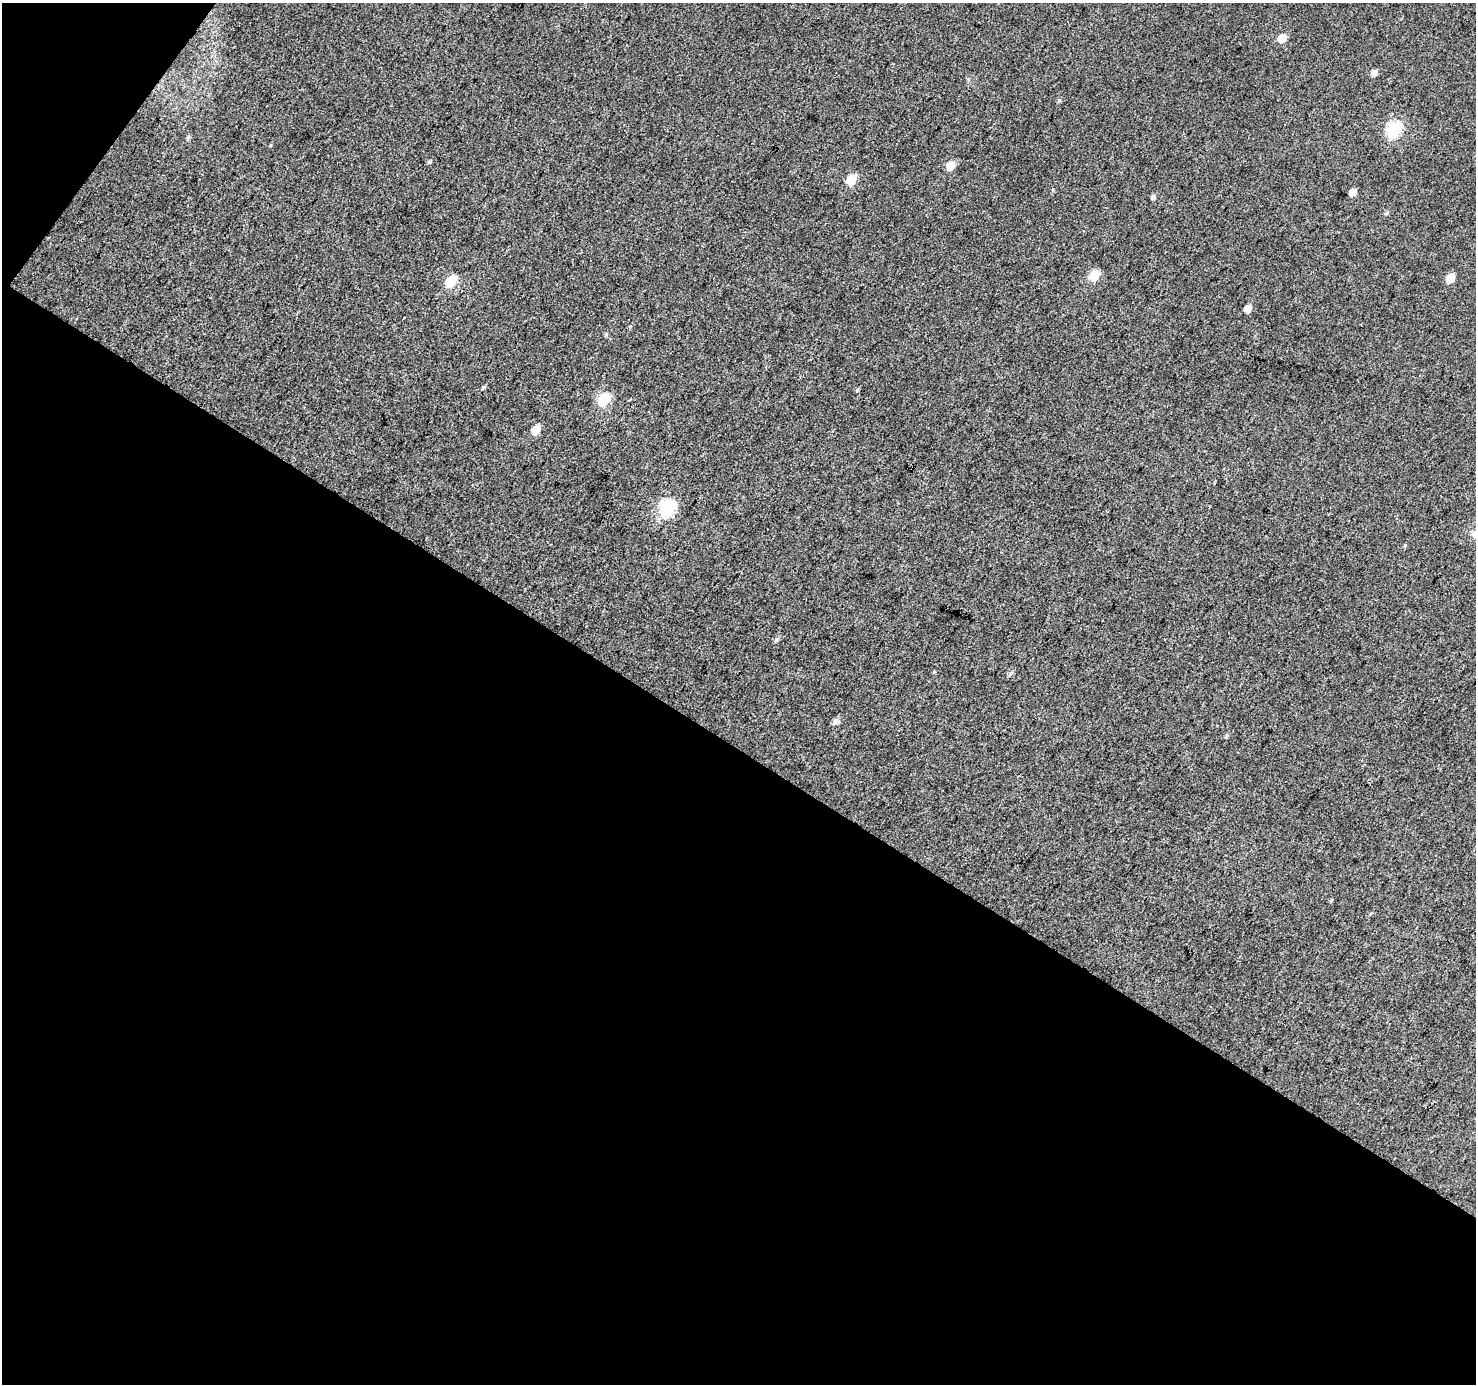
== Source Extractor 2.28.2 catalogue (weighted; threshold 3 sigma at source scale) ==
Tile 3 of 2 x 2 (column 1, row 2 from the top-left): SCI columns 3-1476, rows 117-1498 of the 2951 x 2977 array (HDU 1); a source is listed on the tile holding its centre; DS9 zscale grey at full resolution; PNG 1478 x 1386 px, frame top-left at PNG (2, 3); no overlay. Shown black and unused: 47% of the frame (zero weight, under 3 of 4 exposures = <1% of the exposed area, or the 3 px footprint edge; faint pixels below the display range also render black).
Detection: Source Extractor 2.28.2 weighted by HDU 2 'WHT'; one run over the whole footprint, this tile lists its part. Background 0.0135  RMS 0.011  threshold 0.0499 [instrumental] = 3 sigma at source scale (4.5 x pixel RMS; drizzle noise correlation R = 1.50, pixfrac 1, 0.0396/0.0396 arcsec/px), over >= 5 px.
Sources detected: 25; all 25 listed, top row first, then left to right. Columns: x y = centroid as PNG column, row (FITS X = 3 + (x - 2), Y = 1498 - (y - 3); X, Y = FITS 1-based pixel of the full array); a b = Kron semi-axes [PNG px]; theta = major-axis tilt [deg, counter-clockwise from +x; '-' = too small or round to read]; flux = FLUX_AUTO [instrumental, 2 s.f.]
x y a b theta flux
1282 38 6 5 - 18
1374 73 6 5 - 5.4
1059 100 5 5 - 1.5
1394 129 7 6 - 140
188 137 6 4 47 1.7
429 162 6 4 18 1.4
950 166 7 6 - 17
851 179 6 6 - 34
1353 192 6 5 - 8.1
1153 197 6 5 - 2.6
1387 213 6 4 46 1.5
1094 276 6 6 - 37
1450 278 6 5 - 16
451 281 7 6 - 53
1248 308 6 5 - 11
484 387 6 5 - 1.5
857 390 6 4 46 1.3
604 399 7 6 - 69
535 430 7 6 - 16
667 508 8 6 57 170
1475 534 10 9 - 5.8
1405 545 5 4 - 1.2
776 640 6 5 - 2
1011 673 7 4 46 2.1
835 721 8 6 59 4.2
Isophote crosses this tile's border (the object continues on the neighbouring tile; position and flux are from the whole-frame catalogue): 1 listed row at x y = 1475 534
Unlisted compact peaks at least as high as the median listed source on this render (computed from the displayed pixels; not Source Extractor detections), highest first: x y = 606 335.